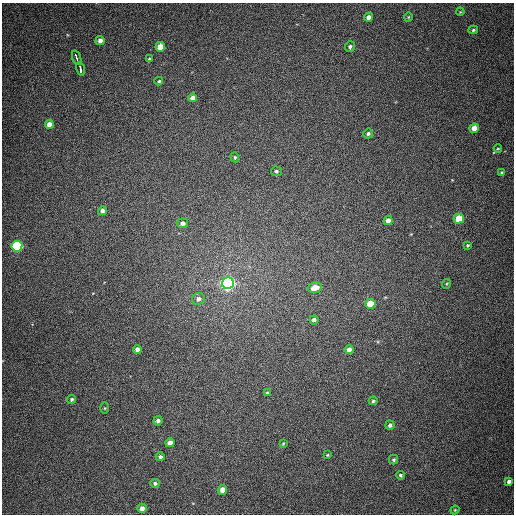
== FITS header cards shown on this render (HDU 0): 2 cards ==
NAXIS1  =                  512
NAXIS2  =                  512

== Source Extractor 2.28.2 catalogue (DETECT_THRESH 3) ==
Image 512 x 512 px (HDU 0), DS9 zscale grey, 1 PNG px = 1 image px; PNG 516 x 516 px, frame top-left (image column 1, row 512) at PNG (2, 3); each listed source drawn as its Kron ellipse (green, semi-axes under 4 px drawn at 4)
Background 394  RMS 9.9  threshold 29.7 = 3 sigma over >= 5 px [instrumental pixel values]
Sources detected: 50; all 50 listed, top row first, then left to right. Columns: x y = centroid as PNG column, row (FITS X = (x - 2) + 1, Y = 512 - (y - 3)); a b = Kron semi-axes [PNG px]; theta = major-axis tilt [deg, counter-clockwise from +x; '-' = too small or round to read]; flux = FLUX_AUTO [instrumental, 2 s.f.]
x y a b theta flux
460 12 4 3 - 520
369 17 5 4 - 3000
408 17 5 3 - 580
473 30 5 4 - 1100
100 41 4 4 - 3400
160 47 5 4 - 9400
350 47 5 5 - 1600
77 58 7 3 -70 17000
149 59 3 3 - 1300
80 69 7 3 -77 10000
159 81 4 3 - 870
193 98 4 4 - 4800
49 124 4 4 - 4500
474 128 5 4 - 6600
368 134 5 5 - 1600
498 149 4 3 - 570
235 157 5 4 - 880
276 171 5 4 - 1200
502 173 4 3 - 1100
103 211 4 4 - 3200
459 219 5 5 - 14000
388 221 4 4 - 4000
182 223 5 5 - 2700
468 245 4 4 - 930
17 246 5 5 - 78000
228 283 6 5 - 230000
446 284 5 3 - 590
315 288 7 5 14 8600
198 299 6 6 - 3000
370 304 5 5 - 15000
314 320 4 4 - 2300
137 350 4 4 - 3300
349 350 4 4 - 3800
267 392 4 3 - 690
72 399 4 4 - 1200
373 401 4 4 - 1100
105 408 5 4 - 610
158 421 5 4 - 2100
390 425 5 4 - 1800
170 443 4 4 - 4800
283 443 3 3 - 580
327 455 4 3 - 640
160 457 4 4 - 1800
393 460 4 4 - 1100
400 475 4 4 - 1200
509 481 4 4 - 2000
155 483 5 4 - 1600
223 490 5 4 - 6600
142 508 4 4 - 3200
455 510 4 4 - 760